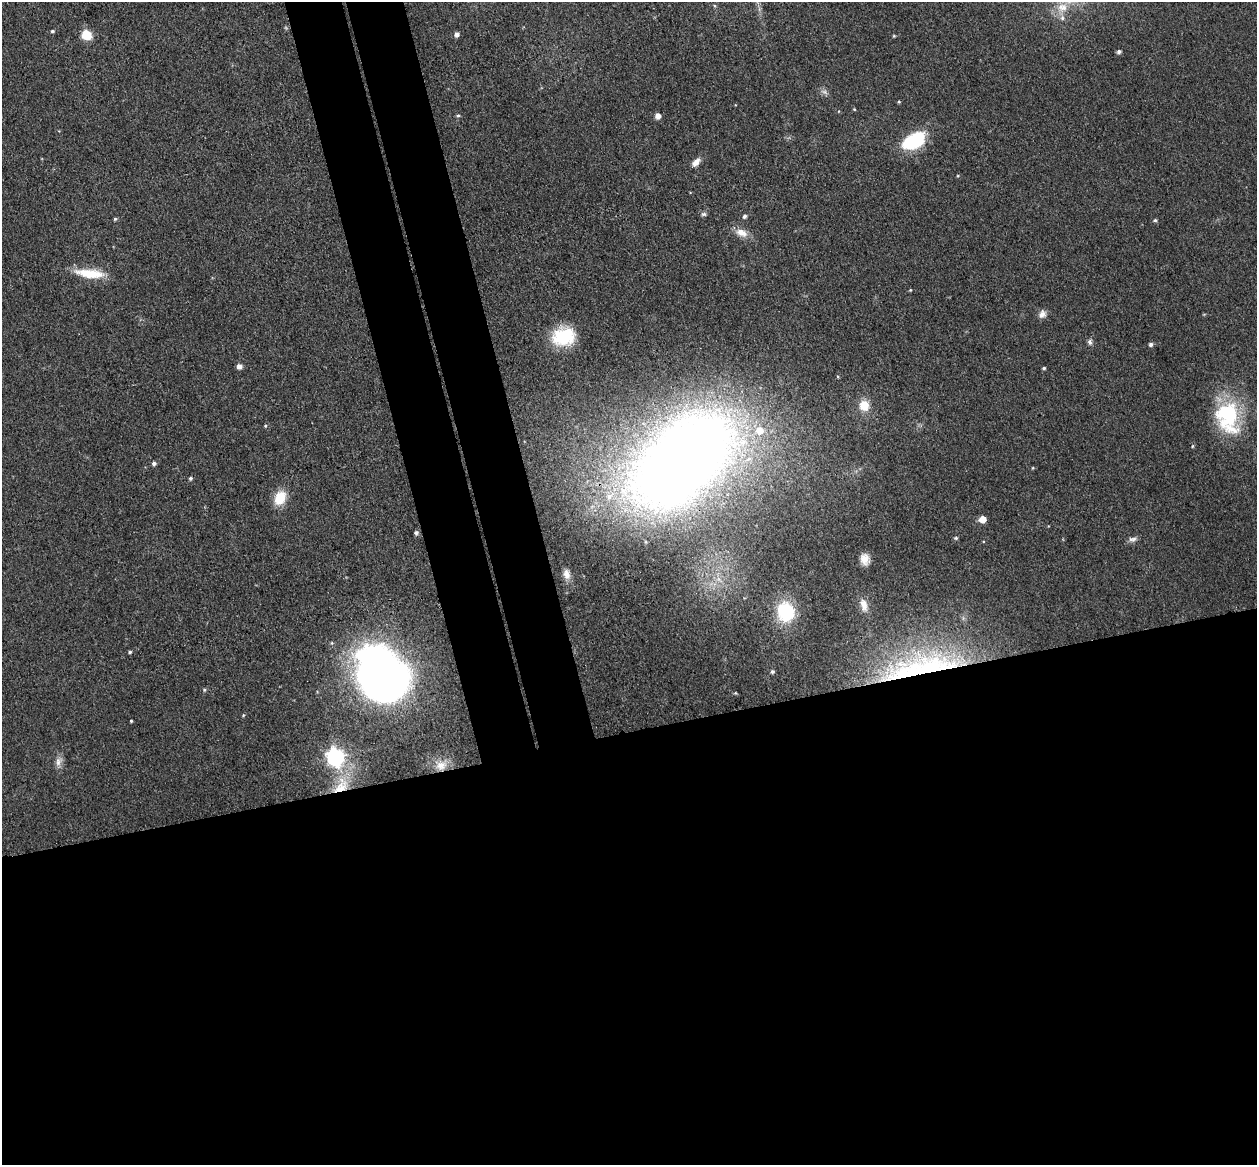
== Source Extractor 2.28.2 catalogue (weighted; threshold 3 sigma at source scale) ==
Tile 15 of 4 x 4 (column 3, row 4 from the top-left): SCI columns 2569-3823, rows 155-1317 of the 5135 x 5078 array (HDU 1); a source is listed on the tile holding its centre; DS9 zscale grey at full resolution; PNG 1259 x 1167 px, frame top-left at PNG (2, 2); no overlay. Shown black and unused: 43% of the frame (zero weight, under 3 of 4 exposures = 5% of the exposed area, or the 3 px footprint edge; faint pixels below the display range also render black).
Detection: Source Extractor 2.28.2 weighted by HDU 2 'WHT'; one run over the whole footprint, this tile lists its part. Background 0.0741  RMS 0.0078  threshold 0.0353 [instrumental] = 3 sigma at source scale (4.5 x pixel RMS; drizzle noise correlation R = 1.50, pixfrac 1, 0.05/0.05 arcsec/px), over >= 5 px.
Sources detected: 58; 1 inside a brighter object's white glare — not listed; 3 inside a brighter listed object's ellipse — not listed separately; the other 54 listed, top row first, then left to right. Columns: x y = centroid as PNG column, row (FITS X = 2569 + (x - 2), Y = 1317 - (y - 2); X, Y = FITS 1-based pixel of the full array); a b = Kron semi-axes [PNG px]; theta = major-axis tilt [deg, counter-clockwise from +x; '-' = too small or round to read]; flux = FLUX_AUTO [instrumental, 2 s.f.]
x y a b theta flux
1062 7 15 13 2 13
52 31 5 4 - 1.1
456 34 5 5 - 3.3
86 35 11 10 - 13
894 36 4 4 - 0.74
1119 52 5 4 - 2
824 91 9 4 -9 2.1
899 102 5 3 - 0.85
854 109 5 3 - 0.63
458 116 5 5 - 1.2
658 116 5 5 - 4.9
913 141 28 16 28 43
696 162 12 6 49 5.4
704 214 7 5 15 1.7
744 216 5 4 - 2
115 219 4 4 - 1.1
1155 220 4 4 - 1.1
742 233 17 10 -19 8.2
89 273 38 11 -7 23
910 290 4 3 - 0.7
1042 314 11 9 55 4.4
564 336 28 21 12 37
1090 342 8 6 -71 2.2
1151 344 5 5 - 2
239 366 5 5 - 3.9
1044 368 4 3 - 1
864 406 11 10 - 13
1228 417 40 28 -79 70
265 426 4 4 - 0.91
682 460 123 72 41 920
154 463 5 4 - 2.3
1032 468 4 3 - 0.62
190 478 4 4 - 1.4
280 498 15 11 64 20
982 519 5 5 - 15
416 533 5 5 - 2
956 538 5 4 - 1.2
1132 539 11 7 5 2.9
865 559 11 8 -79 7.1
567 574 13 8 -78 5.4
719 579 7 4 -70 2.5
864 605 17 8 -74 6.9
785 612 18 15 -75 49
130 652 4 4 - 1.1
921 667 113 25 11 150
772 672 4 4 - 1.4
382 675 39 30 -55 830
204 690 5 4 - 1.1
243 715 5 3 - 0.75
131 721 3 3 - 0.81
335 757 7 7 - 290
58 761 14 8 73 4.7
441 765 16 12 14 11
341 786 27 16 52 27
Overlapping masked pixels (flux is a lower limit): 3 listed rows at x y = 682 460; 921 667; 341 786